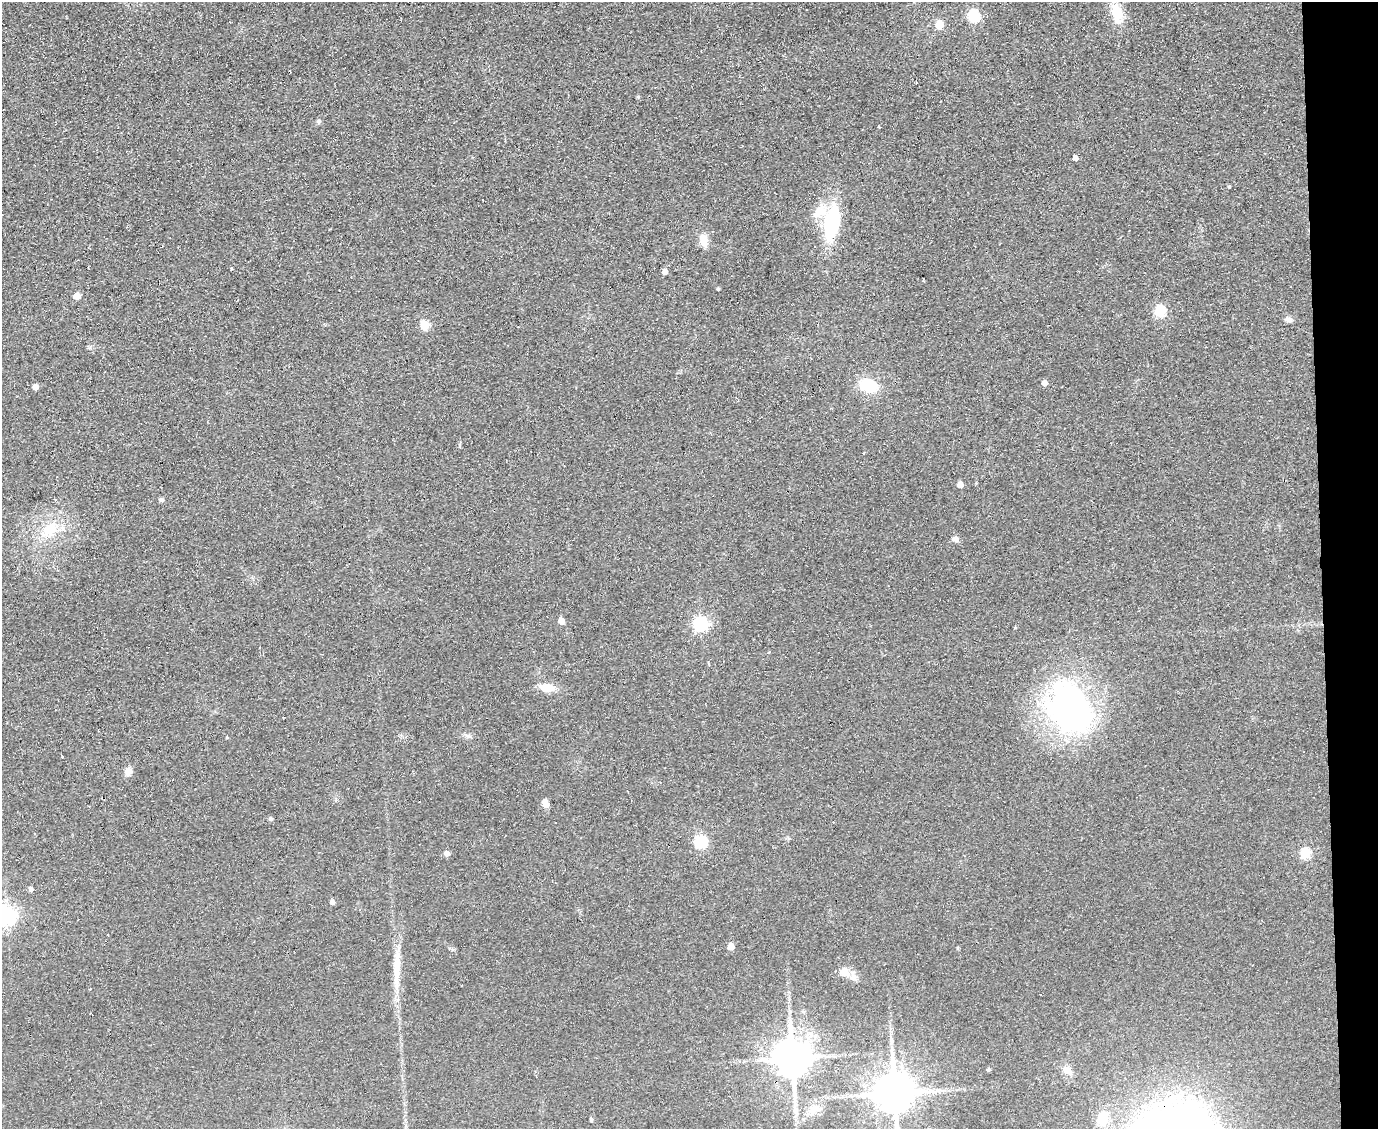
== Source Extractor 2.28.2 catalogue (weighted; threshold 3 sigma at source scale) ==
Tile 9 of 3 x 4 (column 3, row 3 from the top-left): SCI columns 3176-4551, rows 1170-2296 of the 4674 x 6921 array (HDU 1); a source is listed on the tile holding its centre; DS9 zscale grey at full resolution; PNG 1380 x 1131 px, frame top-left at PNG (2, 2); no overlay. Shown black and unused: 4% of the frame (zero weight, under 2 of 3 exposures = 3% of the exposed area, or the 3 px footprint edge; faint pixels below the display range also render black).
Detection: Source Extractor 2.28.2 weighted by HDU 2 'WHT'; one run over the whole footprint, this tile lists its part. Background 0.0634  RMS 0.0089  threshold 0.0401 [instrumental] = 3 sigma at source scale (4.5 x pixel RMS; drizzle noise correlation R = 1.50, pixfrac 1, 0.05/0.05 arcsec/px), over >= 5 px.
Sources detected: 56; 3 cosmic-ray / hot-pixel residue — not listed; the other 53 listed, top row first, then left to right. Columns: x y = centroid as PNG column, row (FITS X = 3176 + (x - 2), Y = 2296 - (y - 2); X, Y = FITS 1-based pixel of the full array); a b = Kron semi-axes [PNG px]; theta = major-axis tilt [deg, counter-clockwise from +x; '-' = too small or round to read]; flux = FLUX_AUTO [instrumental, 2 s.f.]
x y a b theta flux
1117 13 27 13 -73 19
973 16 6 6 - 86
939 25 5 5 - 29
318 122 7 5 -61 1.5
879 127 4 2 - 0.77
1075 158 4 4 - 4
1229 186 3 3 - 1.6
819 212 21 13 49 17
832 223 28 13 79 83
704 241 19 9 -76 9.1
162 247 3 2 - 0.75
665 272 5 4 - 6.4
718 289 3 3 - 1.2
77 296 5 5 - 15
1160 311 6 5 - 72
1288 320 9 6 -11 3.6
425 325 5 5 - 40
1044 383 4 4 - 7.3
868 386 17 11 -15 36
35 387 4 4 - 7.5
864 453 3 3 - 1.3
960 485 5 4 - 8.3
161 500 6 5 - 2
49 530 28 17 38 29
955 539 7 6 - 3.7
561 621 5 5 - 10
700 624 6 6 - 210
1015 627 3 3 - 1.1
547 688 13 8 -9 17
1070 708 56 40 -59 270
283 717 2 2 - 0.83
227 737 4 3 - 0.92
62 757 3 3 - 1.7
128 771 9 7 68 6.6
545 804 9 6 -69 6.3
270 819 5 4 - 1.9
701 842 17 16 - 18
447 853 5 4 - 6.8
1305 854 6 5 - 62
30 889 5 4 - 3.8
332 902 4 4 - 3.9
6 916 7 7 - 460
731 947 5 5 - 11
397 966 52 9 86 23
844 972 10 9 - 11
853 977 10 9 - 4.8
792 1058 11 10 - 2700
988 1070 4 3 - 1.6
1068 1070 13 10 -49 6.9
894 1093 12 11 - 3500
813 1109 16 11 37 11
1102 1119 14 11 77 18
591 1120 6 4 -89 1.1
Overlapping masked pixels (flux is a lower limit): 1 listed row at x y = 792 1058
Isophote crosses this tile's border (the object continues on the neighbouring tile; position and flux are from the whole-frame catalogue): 2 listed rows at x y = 6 916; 894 1093
Unlisted compact peaks at least as high as the median listed source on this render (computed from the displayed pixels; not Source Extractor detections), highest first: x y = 231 269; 638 97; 468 736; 452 950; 957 948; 90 347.